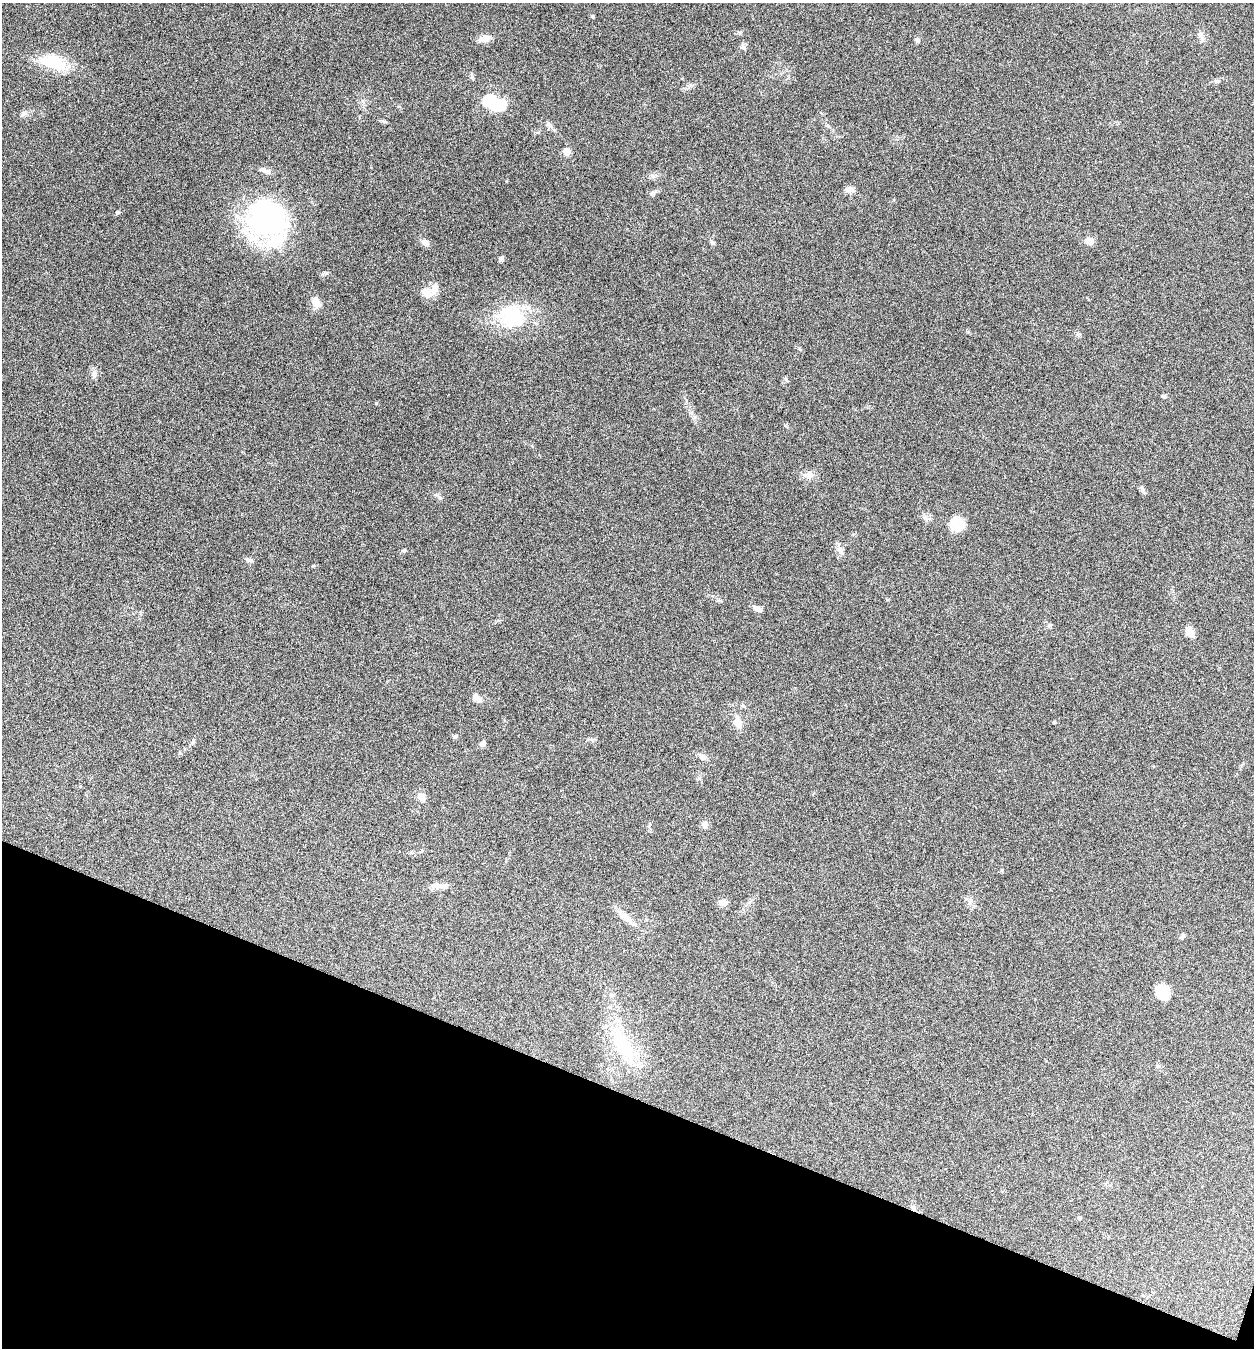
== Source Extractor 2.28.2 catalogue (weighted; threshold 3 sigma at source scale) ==
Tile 15 of 4 x 4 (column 3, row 4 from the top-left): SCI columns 2767-4018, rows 3-1348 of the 5405 x 5390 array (HDU 1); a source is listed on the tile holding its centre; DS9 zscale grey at full resolution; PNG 1256 x 1350 px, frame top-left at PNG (2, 3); no overlay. Shown black and unused: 19% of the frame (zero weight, under 5 of 9 exposures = <1% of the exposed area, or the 3 px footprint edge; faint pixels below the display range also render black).
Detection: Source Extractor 2.28.2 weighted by HDU 2 'WHT'; one run over the whole footprint, this tile lists its part. Background 0.261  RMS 0.0066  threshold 0.0271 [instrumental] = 3 sigma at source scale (4.09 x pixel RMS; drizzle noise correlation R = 1.36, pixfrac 0.8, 0.05/0.05 arcsec/px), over >= 5 px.
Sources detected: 54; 1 inside a brighter object's white glare — not listed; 4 inside a brighter listed object's ellipse — not listed separately; the other 49 listed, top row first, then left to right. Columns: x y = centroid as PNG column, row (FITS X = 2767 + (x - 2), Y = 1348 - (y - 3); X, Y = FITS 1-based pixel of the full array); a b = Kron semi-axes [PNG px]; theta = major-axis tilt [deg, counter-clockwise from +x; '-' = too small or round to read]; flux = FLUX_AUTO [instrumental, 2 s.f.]
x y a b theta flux
592 16 5 4 - 0.77
1201 37 11 6 -81 2.3
485 38 13 8 11 5
917 40 7 5 -39 1.5
743 47 8 6 -74 1.5
53 62 33 16 -15 23
490 101 6 6 - 65
24 113 7 4 19 1.3
549 125 11 6 -42 2.1
566 151 5 5 - 12
850 189 12 7 -12 2.7
117 213 5 5 - 0.98
268 217 50 47 27 100
1089 241 9 8 - 4.4
712 242 7 5 -56 1.2
425 243 9 6 -37 3.5
501 258 7 6 - 1.3
427 290 12 8 -18 4.2
316 303 12 8 -71 6.3
511 316 35 29 -25 35
94 374 11 7 -89 2.4
1164 396 6 4 -3 0.93
809 475 16 9 6 3.8
1142 490 12 4 -63 1.4
957 524 16 15 - 10
404 550 7 4 5 0.92
840 550 11 7 -64 3
249 560 10 5 -16 1.7
757 609 11 6 -26 2.9
1050 625 5 5 - 0.99
1190 632 13 8 -55 4.7
476 698 14 9 -40 3.3
737 722 13 10 -63 4.9
1054 722 5 4 - 0.59
455 736 6 4 2 0.9
193 741 7 4 67 1.1
483 744 7 5 51 2.3
702 757 9 7 -37 2.2
422 797 10 8 -63 4.2
704 825 10 8 88 2.2
437 886 14 8 8 3.8
723 903 10 8 -5 3.7
625 917 22 8 -33 6
1182 936 8 4 67 1.3
1161 992 15 12 -59 13
611 995 7 4 -19 1.2
622 1043 47 19 -66 37
913 1207 11 3 -49 1.2
1079 1218 6 4 -49 0.75
Overlapping masked pixels (flux is a lower limit): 1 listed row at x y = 913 1207
Unlisted compact peaks at least as high as the median listed source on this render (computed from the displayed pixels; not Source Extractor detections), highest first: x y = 376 403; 326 273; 786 379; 740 33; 799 348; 313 566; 1216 81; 506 181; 440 498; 472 77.